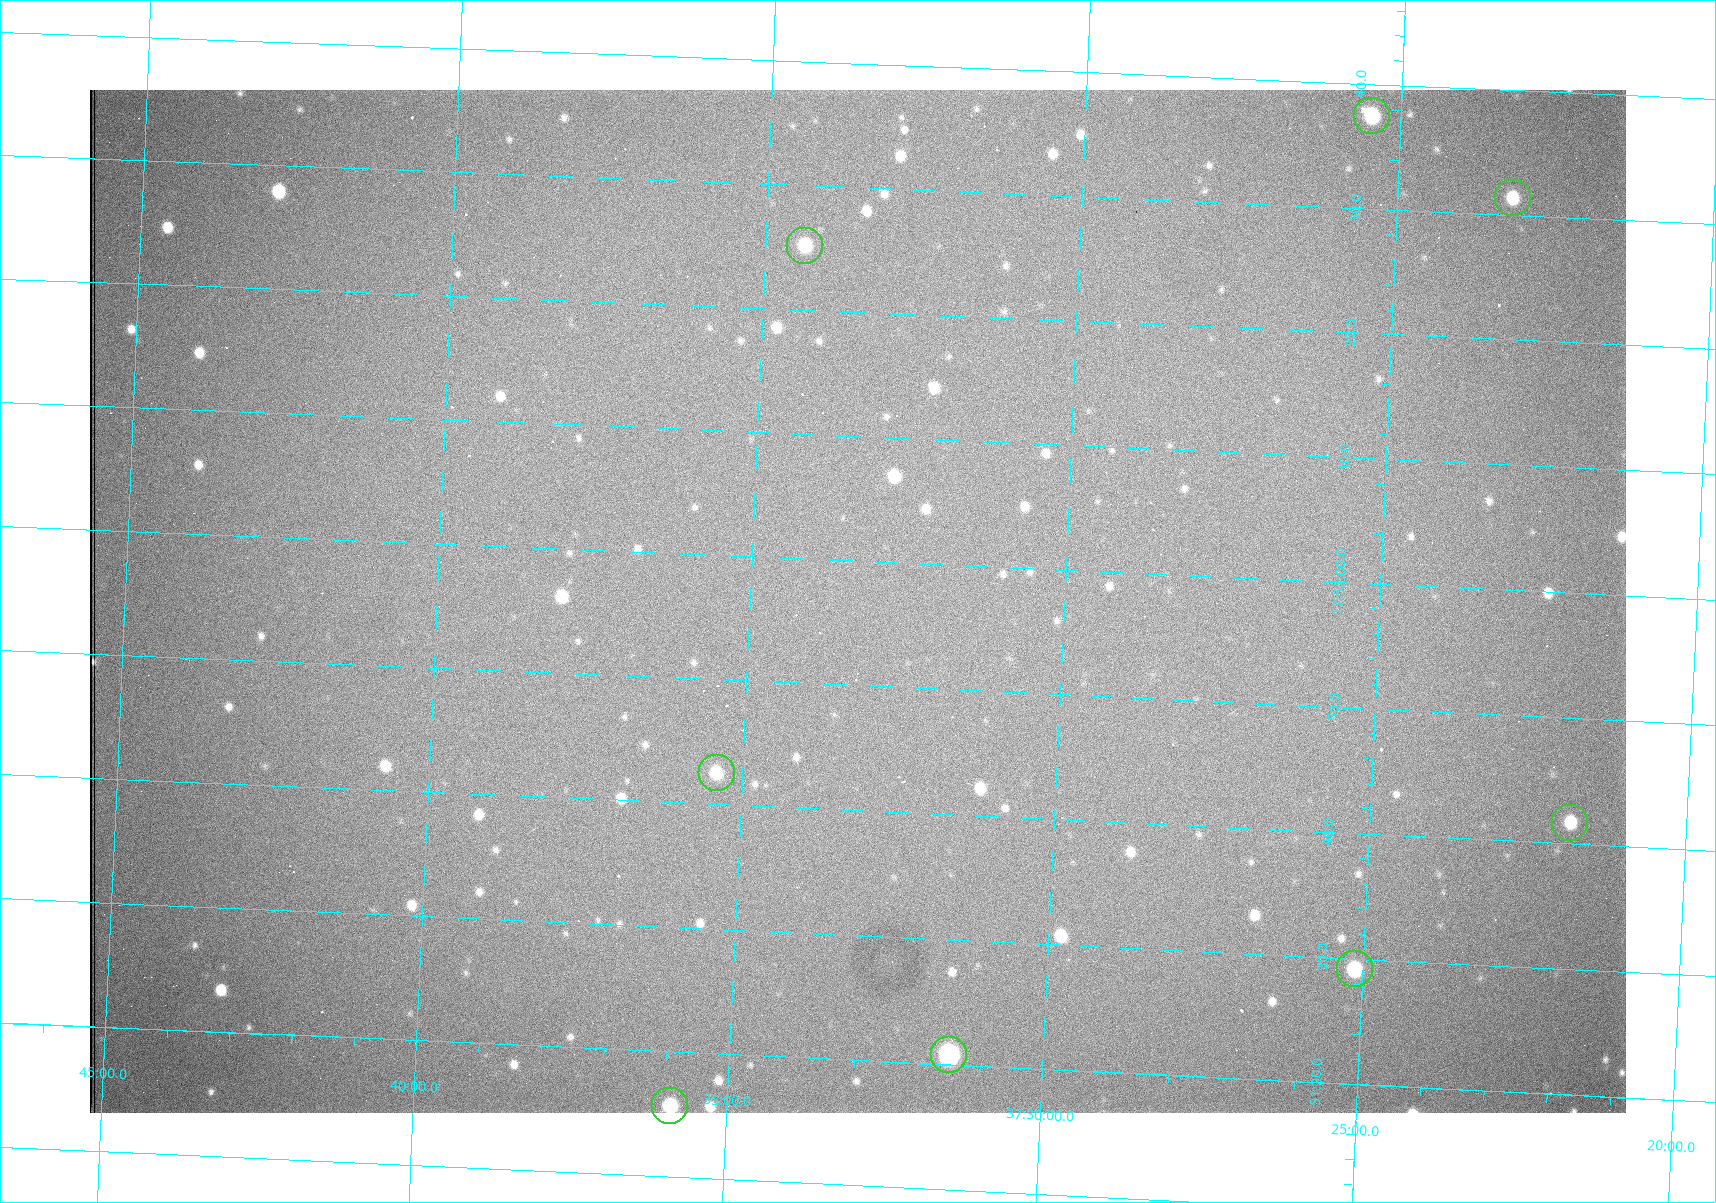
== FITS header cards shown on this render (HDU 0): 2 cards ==
NAXIS1  =                 1536 /fastest changing axis
NAXIS2  =                 1023 /next to fastest changing axis

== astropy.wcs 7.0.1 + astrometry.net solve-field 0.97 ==
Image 1536 x 1023 px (HDU 0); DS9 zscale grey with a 90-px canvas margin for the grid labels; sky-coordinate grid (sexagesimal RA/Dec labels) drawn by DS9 from the SOLVED WCS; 8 Tycho-2 reference stars matched to detected sources circled (green)
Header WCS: RA---TAN/DEC--TAN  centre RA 17:51:57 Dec +37:33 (267.99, +37.55 deg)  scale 0.958 arcsec/px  FOV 24.5' x 16.3'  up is +87 deg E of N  parity flipped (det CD > 0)
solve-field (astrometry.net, Tycho-2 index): VERIFIED the header's WCS against the Tycho-2 star catalogue (8 matches, 0 conflicts) and refined it, rather than solving blind
Solved WCS: RA---TAN-SIP/DEC--TAN-SIP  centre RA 17:51:57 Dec +37:33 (267.99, +37.55 deg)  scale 0.956 arcsec/px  FOV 24.5' x 16.3'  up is +87 deg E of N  parity flipped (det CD > 0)
The solver's refit moves the header's centre by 0.74 arcsec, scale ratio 0.9979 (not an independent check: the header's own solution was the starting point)
Tycho-2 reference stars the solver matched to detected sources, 8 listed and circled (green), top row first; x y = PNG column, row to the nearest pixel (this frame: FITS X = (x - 90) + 1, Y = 1023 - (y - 90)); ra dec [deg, ICRS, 3 dp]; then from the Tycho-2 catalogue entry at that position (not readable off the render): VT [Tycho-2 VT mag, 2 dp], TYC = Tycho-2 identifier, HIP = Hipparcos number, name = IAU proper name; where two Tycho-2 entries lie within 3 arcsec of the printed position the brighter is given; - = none
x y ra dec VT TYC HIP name
1372 116 268.156 +37.424 11.25 2620-712-1 - -
1513 198 268.131 +37.386 12.62 2620-526-1 - -
805 246 268.105 +37.573 11.82 3089-995-1 - -
717 773 267.927 +37.590 11.84 3089-1137-1 - -
1570 823 267.924 +37.364 11.94 2620-391-1 - -
1355 969 267.871 +37.419 11.35 2620-812-1 - -
949 1055 267.836 +37.525 9.96 3089-889-1 - -
670 1106 267.815 +37.598 11.54 3089-1081-1 - -